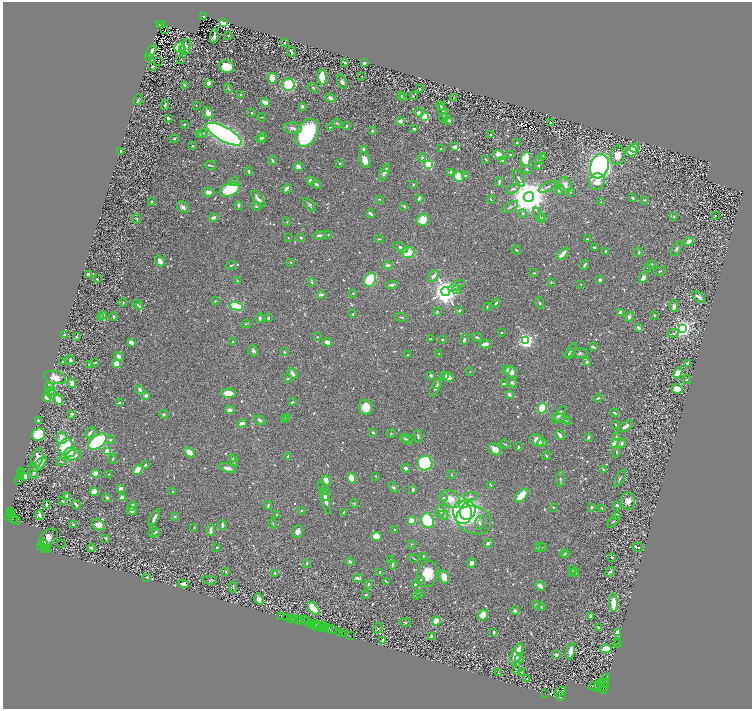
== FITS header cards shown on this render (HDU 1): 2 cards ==
NAXIS1  =                 1499
NAXIS2  =                 1413

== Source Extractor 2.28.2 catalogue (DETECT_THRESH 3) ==
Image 1499 x 1413 px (HDU 1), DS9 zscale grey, zoomed out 1/2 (1 PNG px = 2 x 2 image px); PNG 754 x 711 px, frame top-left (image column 2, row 1413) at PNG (3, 2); each listed source drawn as its Kron ellipse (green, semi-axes under 4 px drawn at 4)
Background 0.267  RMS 0.0082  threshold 0.0247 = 3 sigma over >= 5 px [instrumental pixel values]
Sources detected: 913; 89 cannot appear on this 1/2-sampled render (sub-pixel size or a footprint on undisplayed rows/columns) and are neither listed nor drawn; of the other 824, the 500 brightest by FLUX_AUTO listed and drawn (324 fainter detections omitted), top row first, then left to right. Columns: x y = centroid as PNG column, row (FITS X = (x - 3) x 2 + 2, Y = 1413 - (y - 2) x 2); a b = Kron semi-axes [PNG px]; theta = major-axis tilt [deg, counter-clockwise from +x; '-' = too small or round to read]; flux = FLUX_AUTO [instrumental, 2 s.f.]
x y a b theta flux
204 16 4 2 - 3.8
223 22 3 3 - 280
159 24 3 2 - 16
162 24 2 1 - 1.6
165 30 2 1 - 1.4
228 35 3 2 - 1.5
214 36 7 2 82 6.5
284 42 2 2 - 1.8
180 47 5 5 - 82
186 47 8 4 76 10
182 50 2 1 - 6.8
151 51 7 3 63 7.4
291 52 5 2 - 4.5
149 57 2 2 - 3.3
181 59 2 2 - 1.6
158 62 2 1 - 1.4
364 62 3 2 - 5.9
345 63 3 2 - 4.8
153 66 2 2 - 3.7
226 67 8 6 -15 45
362 76 2 1 - 1.3
322 77 8 3 -88 52
272 78 5 5 - 17
342 82 7 4 -66 5.1
209 83 3 3 - 7.6
185 85 4 3 - 1.8
288 85 6 6 - 83
228 88 5 3 - 2.5
313 88 6 2 -33 1.9
419 89 2 2 - 2.4
240 95 3 2 - 1.9
400 95 3 3 - 3.9
413 96 4 3 - 1.8
454 97 4 1 - 1.3
330 98 5 4 - 7
403 98 4 3 - 5.1
138 100 5 2 - 1.5
265 102 4 3 - 13
165 105 5 3 - 2.9
196 105 3 2 - 1.5
302 106 3 3 - 3.4
441 106 4 2 - 2.5
419 112 5 3 - 12
443 112 8 3 -68 6.4
208 113 6 5 - 10
252 113 2 2 - 1.8
262 117 4 2 - 1.3
424 117 3 3 - 160
168 118 2 2 - 8
443 118 4 3 - 2.5
449 120 4 3 - 4.6
400 121 4 3 - 9.2
550 122 2 2 - 1.5
337 123 5 3 - 2.1
184 124 2 2 - 1.9
346 126 3 2 - 2.6
330 127 3 2 - 1.3
292 128 9 5 -6 6.9
414 129 2 2 - 3
372 131 3 3 - 2.4
203 133 5 3 - 1.8
307 133 15 10 57 210
199 134 3 2 - 2.5
224 134 20 7 -28 1100
491 135 3 3 - 3.6
261 137 6 4 34 7.7
174 139 5 3 - 2.2
262 140 3 3 - 3.1
517 142 3 2 - 2.4
192 145 3 3 - 1.3
455 147 3 3 - 9.3
634 148 4 4 - 16
363 149 3 2 - 5.8
441 149 2 2 - 1.4
121 151 3 2 - 5.5
632 151 5 5 - 54
510 154 3 2 - 2.1
499 155 6 4 -39 45
618 155 9 7 85 20
422 157 4 3 - 3.1
543 157 2 2 - 2
485 159 3 2 - 1.5
526 159 7 5 76 48
539 159 4 3 - 1.6
365 160 8 5 -70 15
273 161 4 2 - 2
502 161 3 3 - 2.3
340 163 2 2 - 2.1
428 164 3 3 - 240
210 165 5 1 - 1.8
538 165 3 3 - 2.8
599 166 12 9 70 760
299 167 4 3 - 13
387 168 3 2 - 1.8
527 169 5 3 - 2
249 171 4 2 - 2.9
384 172 9 4 66 5.5
451 172 4 3 - 3.1
465 176 3 3 - 2.6
459 177 5 5 - 38
519 178 9 3 -59 3.3
310 180 3 3 - 6.4
234 181 5 3 - 1.7
597 181 8 7 - 18
499 182 5 2 - 4.4
316 184 5 3 - 3.4
413 184 2 2 - 5
565 185 8 6 -65 13
547 187 9 2 26 3.3
286 189 5 2 - 8.7
513 189 7 4 25 5
230 190 10 6 20 64
560 190 5 3 - 3.3
208 192 6 4 -3 6.8
570 192 4 3 - 1.4
529 197 5 5 - 6600
419 198 4 2 - 4.8
633 198 3 2 - 4.1
258 199 10 3 -51 9
379 199 4 2 - 1.7
491 199 4 2 - 1.3
645 200 3 3 - 1.5
152 202 3 2 - 1.3
601 202 3 2 - 1.7
238 205 3 2 - 5.2
309 205 8 4 -47 3.2
256 206 5 3 - 1.4
404 206 3 2 - 4
183 207 6 5 - 8.6
510 207 9 4 32 4.1
523 213 4 3 - 2
371 214 4 2 - 3.3
539 215 9 3 -58 3.4
715 216 3 2 - 11
213 217 4 2 - 9.7
543 217 3 3 - 3.3
673 217 3 2 - 1.9
137 219 5 3 - 1.9
423 220 6 5 - 28
287 222 3 2 - 1.3
328 234 4 3 - 1.4
319 235 6 3 5 5.5
288 238 2 2 - 2.6
301 238 3 3 - 2.9
379 239 5 2 - 1.5
588 239 3 2 - 2
689 241 5 3 - 13
401 247 8 3 -31 4.7
594 247 3 2 - 3.7
676 249 8 4 58 3.8
516 250 5 3 - 1.4
408 252 6 5 - 33
606 252 4 2 - 5.5
639 252 4 3 - 2
563 254 7 3 46 16
160 261 6 4 -54 10
291 262 4 3 - 1.8
231 265 6 2 20 2.4
388 265 4 3 - 6
585 265 5 2 - 2.9
651 265 3 2 - 4.2
647 267 2 2 - 2.1
660 271 5 2 - 1.5
534 273 3 3 - 1.3
89 274 4 2 - 3.8
433 276 7 3 49 6.7
643 277 6 3 65 7.6
97 279 2 2 - 1.6
370 280 7 5 64 71
600 280 3 2 - 4.2
237 281 3 2 - 1.6
312 282 3 3 - 1.6
551 283 3 3 - 1.6
581 284 2 2 - 1.4
391 285 6 3 8 3.7
457 286 9 3 28 4.5
457 290 4 4 - 2.8
446 291 4 4 - 2500
353 293 3 2 - 1.6
321 294 4 2 - 7.9
699 297 7 3 -41 8.3
215 301 4 3 - 1.4
123 302 4 2 - 1.6
496 303 4 2 - 3.5
539 303 6 3 -69 2.4
137 305 5 2 - 1.8
140 306 4 3 - 1.5
236 306 7 4 -17 120
674 306 6 4 -84 4.4
487 307 4 2 - 1.6
437 311 4 3 - 1.5
460 311 4 3 - 3
620 313 3 3 - 10
353 314 4 2 - 1.4
654 315 3 2 - 1.8
104 316 3 3 - 15
113 317 4 3 - 1.8
401 317 7 2 -15 1.8
629 317 5 4 - 3.9
101 318 3 3 - 17
260 318 5 3 - 2.7
268 318 3 2 - 2.5
246 324 5 3 - 1.6
639 328 4 3 - 4.8
682 328 4 4 - 950
502 333 2 2 - 2.2
674 333 5 4 - 3
65 335 3 2 - 4.9
77 337 3 2 - 3.5
317 337 2 2 - 1.6
477 337 5 4 - 2.8
430 339 3 2 - 2.3
442 340 2 2 - 2
464 340 5 3 - 4.7
526 340 3 3 - 670
233 341 3 3 - 2.3
131 342 3 3 - 9.6
327 342 5 3 - 9.8
485 344 5 3 - 9.3
593 347 4 2 - 3.7
571 350 8 3 55 3.9
253 351 6 4 -81 3.7
284 352 2 2 - 2.8
580 353 7 5 8 3.2
439 354 2 2 - 1.5
569 354 5 2 - 1.4
408 355 3 2 - 1.3
119 356 4 4 - 8.1
70 360 5 4 - 4.2
63 362 4 3 - 1.5
587 362 4 4 - 2.9
95 363 4 2 - 1.7
117 363 4 3 - 26
688 364 4 3 - 5.4
90 365 4 2 - 4.7
507 369 2 2 - 38
470 371 2 2 - 1.6
511 372 6 5 - 9.9
293 373 6 3 -57 5.3
678 373 6 4 59 14
431 375 4 3 - 2.9
444 376 3 3 - 3.5
55 377 11 6 -14 20
449 377 5 3 - 18
288 379 2 2 - 4.1
687 380 4 3 - 1.5
72 383 5 3 - 15
504 383 4 2 - 2.7
512 383 6 4 -43 2.9
438 384 5 4 - 2.4
49 387 4 3 - 2
436 388 10 3 67 4.2
140 389 3 2 - 5.1
677 389 5 5 - 16
50 391 4 3 - 2
52 393 5 4 - 3.8
228 393 7 4 -3 24
509 394 3 3 - 5.7
146 395 2 2 - 18
47 397 4 3 - 33
598 398 5 3 - 2.7
58 400 5 4 - 27
292 402 4 2 - 2.6
119 403 3 2 - 3.4
366 407 7 7 - 18
542 408 5 4 - 66
230 410 4 3 - 6.4
614 413 4 2 - 2.2
72 414 4 3 - 3.5
163 414 4 3 - 2.5
559 415 10 4 56 5.6
287 418 4 3 - 1.9
285 419 4 3 - 1.9
562 419 9 3 -16 3.9
38 420 3 2 - 1.9
260 420 6 3 -35 3.9
568 422 3 3 - 2.7
242 423 4 2 - 8.7
615 424 3 2 - 1.6
626 426 8 3 37 6.7
373 432 4 3 - 1.8
90 433 6 3 54 6.1
391 433 5 3 - 1.6
38 434 7 6 - 88
560 435 5 2 - 9
418 436 6 3 -79 2.4
588 437 3 2 - 3.6
616 437 4 3 - 2.3
61 438 5 5 - 21
405 438 5 3 - 1.7
111 440 4 4 - 2.1
407 440 6 3 -44 1.8
537 440 7 5 -35 21
97 442 10 6 37 140
542 443 4 3 - 4.5
615 443 3 3 - 69
622 443 4 3 - 3.5
505 444 5 2 - 1.5
65 447 9 6 65 94
518 447 2 2 - 1.9
495 449 7 5 -38 16
108 452 3 3 - 90
189 452 6 4 -42 14
616 452 5 2 - 1.6
70 453 6 4 26 22
73 455 9 5 11 13
288 456 4 2 - 2.9
546 456 4 2 - 1.8
37 458 10 6 75 14
113 459 5 2 - 1.5
233 459 4 3 - 1.7
234 461 6 3 -71 2.5
61 462 4 2 - 1.4
425 463 7 7 - 160
40 464 9 3 50 29
145 465 2 2 - 2.8
227 468 9 3 -14 9.1
406 468 4 3 - 5.5
138 470 5 4 - 25
604 470 4 3 - 2.5
33 471 8 3 -75 6.1
21 472 2 1 - 8.2
21 474 2 1 - 4.3
95 474 4 3 - 23
109 474 2 2 - 1.9
451 475 3 2 - 1.3
20 476 2 2 - 31
376 476 3 3 - 1.3
25 477 4 3 - 23
352 478 5 4 - 34
620 478 9 2 60 2.1
560 479 8 3 89 2.8
19 480 2 2 - 220
326 480 5 4 - 15
491 486 4 3 - 1.3
393 487 6 3 -42 2.8
121 488 3 2 - 9.5
323 488 7 3 -58 2.9
413 490 4 2 - 2.8
94 492 4 4 - 20
173 492 3 2 - 1.6
325 495 5 4 - 4.7
470 496 7 4 5 4.7
521 496 9 4 43 29
67 497 4 2 - 24
107 497 3 2 - 3.4
122 497 4 3 - 11
443 498 3 3 - 1.5
450 499 11 7 -40 19
62 501 4 3 - 1.6
325 501 13 4 -75 11
628 501 9 7 -86 13
354 503 4 3 - 1.9
76 504 5 2 - 3.5
46 505 3 2 - 2
268 505 4 3 - 3.1
617 505 3 2 - 3.8
132 506 5 3 - 7.5
553 507 4 3 - 1.3
592 507 4 3 - 3.6
602 508 3 2 - 3.1
11 511 3 2 - 31
132 511 5 3 - 4.4
301 511 3 2 - 1.4
440 511 6 5 - 6.6
468 511 9 7 65 240
343 512 4 2 - 1.3
462 512 11 9 -76 370
11 514 4 2 - 130
39 515 5 3 - 6.7
276 515 3 2 - 1.3
444 515 5 4 - 3.8
617 515 3 2 - 5.8
11 516 3 2 - 110
9 517 3 2 - 250
174 517 3 2 - 2.1
13 518 4 2 - 120
154 518 9 2 63 6.8
16 520 5 2 - 45
474 520 18 13 -20 37
412 521 4 4 - 28
428 521 7 6 - 96
613 522 7 3 40 1.8
273 523 5 2 - 1.5
480 523 6 4 87 4.2
73 524 3 2 - 1.3
98 525 7 5 -20 13
222 525 5 2 - 3.3
194 527 3 2 - 1.6
395 529 2 2 - 3.1
211 530 6 2 89 4.6
297 531 7 5 70 8.4
156 532 3 3 - 1.8
154 533 6 2 19 3.1
376 536 5 4 - 28
48 537 11 7 41 43
106 538 3 3 - 1.8
61 543 2 1 - 13
488 543 4 3 - 3.1
43 544 5 3 - 330
411 544 3 3 - 1.3
41 547 2 2 - 240
217 547 3 2 - 1.7
541 547 6 3 -16 1.8
638 547 5 2 - 3.2
91 548 4 3 - 3.6
45 549 3 2 - 63
48 549 3 2 - 86
538 549 4 3 - 1.5
566 553 2 2 - 1.4
564 554 4 2 - 1.8
423 556 3 2 - 1.5
612 557 2 2 - 1.6
414 558 5 2 - 1.8
390 560 2 2 - 1.9
350 562 4 3 - 3.1
306 563 3 2 - 2.3
472 563 5 4 - 10
393 565 5 2 - 4.7
572 570 3 2 - 1.5
226 572 3 2 - 2.3
380 572 3 2 - 1.4
610 572 5 2 - 3.7
275 573 4 3 - 1.5
572 573 4 3 - 2.3
574 573 5 3 - 2.5
428 574 13 10 76 37
444 577 7 4 -76 18
147 578 2 1 - 12
358 578 5 3 - 7.7
421 579 3 2 - 1.4
210 580 7 3 -8 2.9
386 582 4 2 - 2.5
183 584 6 3 -8 8.3
369 584 4 3 - 4
415 585 3 3 - 2.6
540 586 5 3 - 10
233 587 5 2 - 1.8
420 594 4 3 - 1.3
366 595 3 2 - 2.3
416 596 3 3 - 1.9
259 599 6 4 -62 6.8
614 603 9 4 -89 28
536 605 3 2 - 4.5
541 607 4 3 - 1.4
314 609 7 4 -50 81
515 611 4 4 - 3.5
483 615 5 5 - 25
281 616 2 1 - 7.2
591 616 3 2 - 4.2
286 617 2 1 - 9.1
291 619 4 2 - 47
298 619 2 1 - 12
294 620 3 2 - 260
304 620 2 1 - 6.1
299 621 3 2 - 26
307 621 4 2 - 100
436 621 5 3 - 29
312 623 2 1 - 67
405 623 6 3 -18 1.9
309 624 3 2 - 200
316 624 2 1 - 160
323 625 4 2 - 150
315 626 4 2 - 37
318 626 3 2 - 100
599 627 3 2 - 1.6
322 628 3 2 - 140
325 628 2 1 - 55
329 628 3 2 - 240
378 628 6 3 62 1.3
332 630 5 3 - 300
494 632 3 3 - 2.1
339 633 2 2 - 240
342 633 2 1 - 130
617 633 3 3 - 64
350 636 2 2 - 16
431 636 4 2 - 2.9
383 640 3 3 - 3.6
618 641 2 1 - 43
617 644 2 1 - 71
519 649 5 4 - 7.6
606 649 6 4 5 30
571 651 8 4 78 12
517 654 12 5 66 33
556 655 3 3 - 6
519 659 4 3 - 4.3
516 670 3 1 - 1.3
522 672 3 2 - 1.6
498 673 2 2 - 2.4
607 678 2 2 - 1.7
527 679 3 2 - 2.5
603 683 6 3 35 1400
599 684 6 2 57 1000
594 686 6 4 3 2500
604 687 3 1 - 170
598 688 2 2 - 630
603 689 5 3 - 940
560 692 6 3 29 1100
545 693 2 1 - 84
560 696 5 3 - 750
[324 fainter detections neither listed nor drawn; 89 sub-pixel or undisplayed-footprint detections neither listed nor drawn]